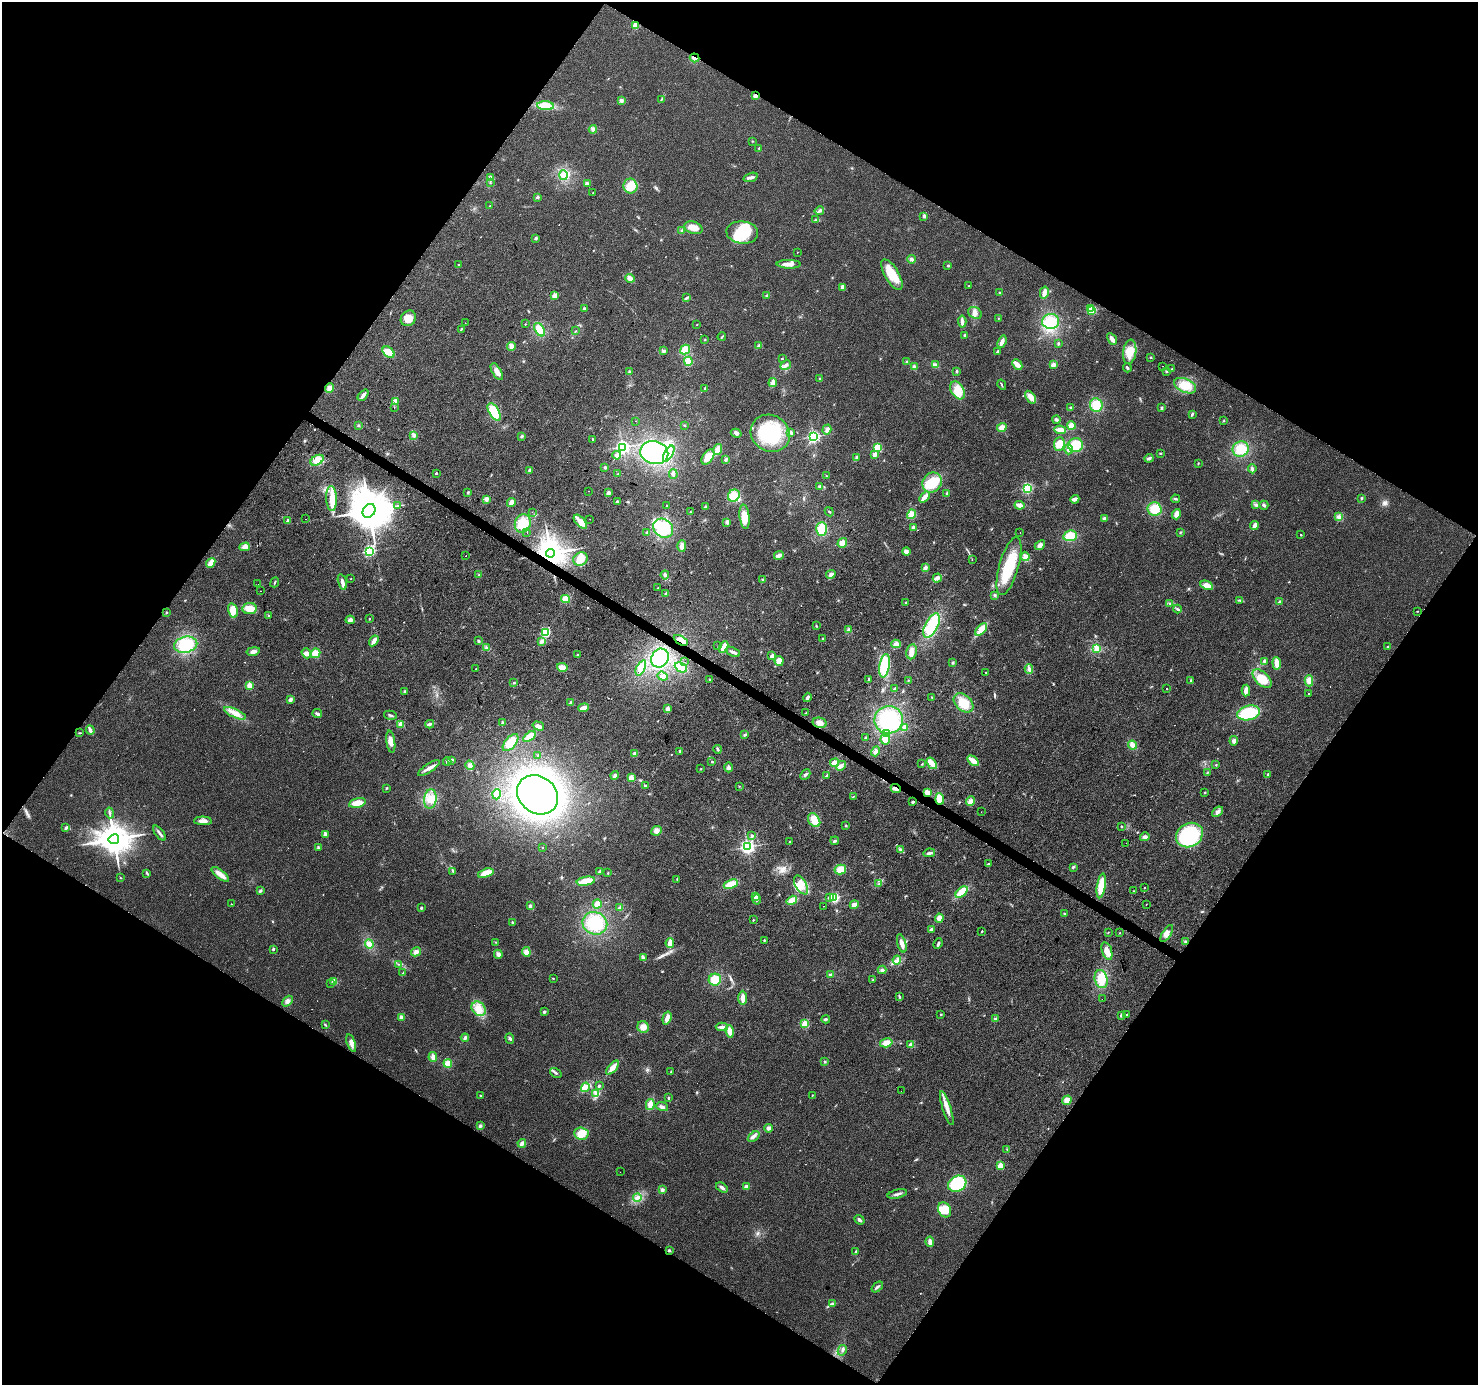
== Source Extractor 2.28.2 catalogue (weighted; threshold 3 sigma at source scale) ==
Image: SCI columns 1-5904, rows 188-5718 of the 5910 x 5972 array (HDU 1 of 3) = the unmasked area's bounding box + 8 px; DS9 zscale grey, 4 x 4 block average (1 PNG px = mean of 4 x 4 image px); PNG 1480 x 1387 px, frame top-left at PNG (2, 2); each listed source drawn as its Kron ellipse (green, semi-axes under 4 px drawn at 4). Shown black and unused: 49% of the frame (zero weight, under 2 of 3 exposures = <1% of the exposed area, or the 3 px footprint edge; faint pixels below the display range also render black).
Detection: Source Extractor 2.28.2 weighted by HDU 2 'WHT'. Background 0.0265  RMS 0.0062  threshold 0.0279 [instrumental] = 3 sigma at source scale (4.5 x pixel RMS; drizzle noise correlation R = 1.50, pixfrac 1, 0.0396/0.0396 arcsec/px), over >= 5 px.
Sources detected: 591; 8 inside a brighter object's white glare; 8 cosmic-ray / hot-pixel residue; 1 long thin detection or spike segment (spike, bleed or trail) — neither listed nor drawn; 2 coinciding with a brighter row at this scale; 19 inside a brighter listed object's ellipse — not listed separately; of the other 553, all 500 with FLUX_AUTO >= 1.38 (the completeness limit of this list) listed and drawn (53 fainter detections not listed), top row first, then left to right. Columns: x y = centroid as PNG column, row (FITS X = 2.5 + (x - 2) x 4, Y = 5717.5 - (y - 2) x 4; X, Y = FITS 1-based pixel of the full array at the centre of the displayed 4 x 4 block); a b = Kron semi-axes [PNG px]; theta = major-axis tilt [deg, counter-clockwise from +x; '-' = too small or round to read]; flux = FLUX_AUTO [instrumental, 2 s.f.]
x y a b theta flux
635 26 2 2 - 130
694 58 5 2 - 7.5
755 96 2 2 - 53
661 99 2 2 - 1.8
621 101 4 3 - 7.9
546 106 8 4 -4 59
593 129 4 4 - 10
752 141 2 2 - 1.4
759 148 2 2 - 3.1
564 175 5 4 - 15
491 177 2 2 - 39
751 177 7 3 18 11
490 182 4 2 - 3
588 183 2 2 - 3.6
630 186 7 7 - 54
593 193 2 2 - 1.4
538 197 2 2 - 30
489 206 3 2 - 2.7
819 211 4 2 - 6.3
924 216 2 2 - 35
816 220 3 2 - 3
693 228 9 6 -19 30
682 231 3 2 - 5.7
742 232 16 11 -6 130
536 238 2 2 - 21
797 252 2 2 - 1.9
911 259 4 3 - 8.5
458 264 2 2 - 1.6
789 264 12 4 -1 21
948 266 2 2 - 18
892 275 17 7 -60 85
630 278 5 3 - 23
969 286 2 2 - 3.4
842 287 4 3 - 12
1000 293 2 2 - 2.2
1044 293 6 3 77 21
554 296 2 2 - 110
767 296 2 2 - 33
686 298 3 2 - 6.1
584 308 3 2 - 4.6
1090 309 2 2 - 33
1092 310 2 2 - 230
975 313 7 5 -28 17
408 318 8 7 - 41
998 318 2 2 - 1.5
1051 321 8 7 - 84
962 322 6 2 -85 18
465 323 2 2 - 2.6
525 324 2 2 - 2.9
697 325 2 2 - 1.6
461 329 3 2 - 3.1
540 330 7 4 -58 61
575 331 2 2 - 2.3
965 336 3 3 - 8.4
722 337 4 2 - 4
1112 339 6 2 -62 26
705 340 2 2 - 2.3
1002 342 6 3 70 19
1058 344 3 2 - 3.6
511 346 4 3 - 16
759 346 4 2 - 8.4
685 350 5 4 - 36
664 351 4 3 - 7.5
389 352 7 4 -42 36
997 352 3 2 - 7.4
1130 352 12 6 82 65
1151 357 3 2 - 3
782 358 2 2 - 4.8
688 361 4 4 - 31
907 362 3 3 - 4.9
786 365 6 3 30 11
935 365 4 3 - 14
1017 365 6 3 -45 34
1053 365 4 3 - 12
1162 366 2 2 - 5.1
914 367 4 3 - 8.9
1127 368 4 2 - 5.8
1172 369 2 2 - 2
956 371 4 2 - 4.4
1167 371 3 2 - 3.4
497 372 9 4 -59 24
630 372 4 3 - 5.9
820 379 3 2 - 3.9
773 383 4 3 - 20
1002 385 5 2 - 4.1
1185 386 11 7 -24 68
329 388 5 3 - 22
705 389 3 2 - 4.1
957 390 10 6 -59 56
363 395 6 2 50 19
1031 397 7 4 -56 36
396 401 4 2 - 6.8
1096 405 7 6 - 68
394 407 2 2 - 4.1
1071 408 3 3 - 4.3
1162 408 4 2 - 5.5
494 412 10 5 -58 95
1192 414 4 2 - 6.5
1056 420 4 3 - 8.3
636 421 2 2 - 6.8
1223 421 2 2 - 1.9
358 425 3 2 - 3.3
684 426 3 2 - 2.5
1071 426 4 3 - 20
1002 427 5 4 - 23
827 430 5 3 - 11
1060 430 5 3 - 29
791 432 4 2 - 7.9
736 433 5 3 - 11
770 433 20 18 -31 220
414 435 3 2 - 3.7
522 436 3 3 - 4.4
813 437 2 2 - 760
592 439 3 2 - 2.5
1059 444 7 5 85 40
1076 445 7 7 - 76
623 447 2 2 - 980
877 448 2 2 - 250
1069 449 5 4 - 15
1241 449 8 7 - 69
718 450 5 3 - 35
654 452 14 11 -13 290
1160 453 3 2 - 2.6
669 454 9 4 60 25
875 454 2 2 - 41
617 455 4 3 - 12
708 457 8 5 56 37
856 457 3 2 - 3.5
1149 458 4 3 - 7.6
726 459 4 2 - 7.5
317 460 7 4 31 33
1198 463 3 2 - 2.6
605 467 3 3 - 5.3
1252 469 4 3 - 6.4
530 470 4 3 - 8.1
436 473 2 2 - 7.9
617 474 2 2 - 1.6
673 474 5 3 - 8.4
826 476 2 2 - 1.9
932 482 10 9 - 92
820 487 4 3 - 5.7
1027 488 2 2 - 560
589 491 2 2 - 1.6
468 492 3 2 - 4.1
608 493 4 3 - 9.5
947 493 3 2 - 4.5
734 496 6 5 - 50
924 497 6 2 49 29
332 498 12 5 -88 39
1362 498 2 2 - 2.7
486 499 4 3 - 13
1075 499 4 3 - 16
1175 499 4 2 - 4.7
617 501 2 2 - 2.4
511 503 5 3 - 19
1019 505 5 3 - 19
1256 505 3 2 - 4.7
1264 505 4 3 - 7.7
397 506 2 2 - 2.1
667 506 2 2 - 2.2
705 507 3 2 - 4.6
1155 509 7 6 - 67
369 511 7 6 - 20000
532 512 2 2 - 4.6
690 512 2 2 - 1.5
829 512 5 2 - 3.2
911 514 5 4 - 27
1176 514 5 4 - 20
745 517 12 5 -84 48
1339 517 3 3 - 13
1105 518 4 3 - 7.9
305 519 2 2 - 2
590 519 2 2 - 1.6
287 520 2 2 - 17
580 522 9 4 -48 31
727 522 4 3 - 11
523 523 9 8 - 68
1254 526 4 2 - 21
913 527 2 2 - 40
663 528 10 9 - 140
822 529 7 5 -90 67
527 532 2 2 - 4.8
647 532 3 2 - 2.9
1020 532 2 2 - 1.6
1180 532 2 2 - 1.8
1301 535 2 2 - 5.3
1070 536 7 5 12 56
842 543 5 4 - 22
1040 545 6 3 42 12
682 546 5 3 - 20
245 547 5 4 - 23
369 551 2 2 - 650
906 552 4 3 - 12
550 553 4 4 - 6800
779 555 5 3 - 16
466 556 2 2 - 4
1025 556 5 3 - 19
580 559 7 6 - 32
972 559 2 2 - 2.9
211 563 5 3 - 25
1009 566 30 9 74 140
925 567 3 3 - 6.1
831 574 5 3 - 9.7
479 575 2 2 - 1.7
665 575 4 3 - 7.6
351 578 2 2 - 1.8
937 578 5 3 - 14
762 579 3 2 - 3.4
275 582 5 2 - 4.2
342 582 8 3 -74 14
258 584 2 2 - 1.8
1207 585 7 4 -25 28
657 588 2 2 - 4.1
260 591 2 2 - 2.7
666 594 4 2 - 7.5
995 595 3 3 - 5.1
565 599 4 4 - 35
1240 600 3 2 - 3.7
1280 601 3 2 - 4.5
906 603 3 2 - 2.1
1170 603 2 2 - 2.2
250 609 7 5 7 44
1177 609 4 3 - 5.4
233 610 7 5 -76 31
1417 611 3 2 - 1.4
167 613 3 2 - 2.5
268 616 2 2 - 2.2
369 619 2 2 - 3.4
350 620 4 3 - 14
931 625 13 6 63 120
816 626 2 2 - 2.3
981 629 7 3 48 62
849 630 3 3 - 12
545 633 2 2 - 360
823 638 3 2 - 3
681 640 8 3 -30 33
374 641 6 3 58 23
478 641 3 2 - 4.1
541 641 4 3 - 13
896 644 4 4 - 14
186 645 12 8 12 150
718 646 2 2 - 2.6
486 647 3 2 - 4.7
724 647 6 3 63 35
1387 647 2 2 - 2.5
1097 649 3 2 - 5.8
253 651 7 4 11 14
733 652 7 3 -22 11
912 652 8 5 80 20
307 653 5 4 - 15
315 653 5 4 - 31
577 655 2 2 - 2.2
772 656 2 2 - 62
660 658 10 8 58 140
779 661 5 4 - 32
1264 661 3 3 - 4.9
684 662 2 2 - 1.4
953 663 3 2 - 4.6
1277 663 6 3 -85 37
884 666 12 5 80 130
562 667 5 3 - 31
681 667 6 4 -27 58
641 668 8 4 66 44
476 669 2 2 - 2.2
1029 669 5 3 - 11
986 673 2 2 - 1.7
663 676 5 4 - 11
869 679 3 2 - 4.5
1262 679 11 6 -43 75
710 680 3 2 - 4.8
908 680 2 2 - 1.6
1191 681 3 2 - 3.8
1309 681 6 4 -89 21
514 683 2 2 - 2.9
250 686 2 2 - 140
895 689 2 2 - 17
1167 689 2 2 - 2.8
1246 690 6 2 87 26
404 691 3 2 - 3.8
1309 694 2 2 - 9.3
807 697 5 3 - 7.6
932 697 2 2 - 1.9
290 699 2 2 - 56
571 703 2 2 - 23
964 703 11 8 -43 66
584 708 5 3 - 25
667 709 3 3 - 14
235 713 12 3 -24 23
806 713 3 2 - 2.3
1248 713 11 7 13 130
317 714 5 3 - 8
390 715 6 2 -15 5.7
889 720 14 13 - 200
502 723 3 2 - 4.8
820 723 7 5 -13 22
401 724 2 2 - 93
430 724 4 3 - 8.1
538 726 6 3 -17 15
905 727 2 2 - 85
90 730 5 4 - 8.8
80 733 3 2 - 2.5
887 733 4 3 - 7.9
745 735 3 2 - 4.4
529 737 7 4 33 31
865 738 3 2 - 2.8
885 739 5 4 - 30
1234 741 5 4 - 9.9
391 742 11 3 -82 21
510 743 10 5 49 55
1132 745 4 3 - 19
718 749 4 2 - 5.4
680 751 3 2 - 7.2
875 751 5 3 - 14
635 753 4 3 - 9.5
538 755 2 2 - 2.3
451 760 2 2 - 27
973 761 6 3 -36 38
447 762 4 2 - 7.2
712 762 2 2 - 4.5
835 763 4 3 - 34
932 763 6 3 -52 36
922 764 2 2 - 1.9
470 765 5 4 - 14
1216 765 2 2 - 5.7
841 766 5 2 - 8.9
728 767 5 3 - 9.2
429 768 12 3 32 19
701 769 2 2 - 1.7
1207 773 2 2 - 1.7
1268 774 3 2 - 5.5
615 775 4 3 - 7.9
805 775 6 2 44 8.2
827 776 3 2 - 9.4
631 778 4 3 - 17
645 785 3 3 - 4.2
739 786 2 2 - 2.4
386 788 3 2 - 3.6
896 789 5 2 - 18
927 792 4 4 - 20
1205 792 2 2 - 2.7
497 794 5 4 - 25
538 795 22 18 -38 1500
853 797 2 2 - 2.3
430 799 10 6 82 38
940 799 5 4 - 37
970 801 5 3 - 19
913 802 2 2 - 20
357 803 8 4 13 39
981 812 2 2 - 1.7
1217 812 6 4 40 13
110 813 5 2 - 7
814 820 7 5 -56 39
203 821 9 4 -2 22
846 825 2 2 - 1.8
1121 826 2 2 - 5.2
66 828 3 2 - 8.7
657 831 5 4 - 16
159 833 9 2 -53 10
325 834 3 3 - 14
1189 835 14 11 31 320
752 836 2 2 - 14
1145 837 5 4 - 9.6
114 839 5 4 - 9200
835 841 4 3 - 6.5
790 842 3 2 - 1.8
1126 843 2 2 - 1.7
318 847 4 2 - 4.2
543 847 2 2 - 1.8
747 847 2 2 - 1100
901 850 4 3 - 9.9
929 853 6 2 11 10
988 864 4 2 - 2.5
1073 867 4 2 - 3.7
840 869 6 5 - 39
453 871 3 2 - 3.7
600 871 3 2 - 9.4
147 873 4 2 - 5.8
486 873 8 4 19 45
608 873 2 2 - 2
220 874 10 3 -38 39
120 878 2 2 - 1.9
677 879 3 2 - 2
586 881 9 4 10 58
879 883 3 2 - 3.6
731 884 7 3 20 59
801 885 10 5 -59 34
1101 886 12 4 81 82
1144 888 2 2 - 3.4
260 891 4 2 - 4.6
1134 891 2 2 - 1.4
962 892 7 3 41 75
755 896 2 2 - 32
829 897 2 2 - 6.8
834 898 2 2 - 430
756 899 5 2 - 8.6
792 900 6 4 33 37
231 904 2 2 - 2.8
597 904 5 3 - 26
1146 904 2 2 - 1.8
854 905 4 4 - 15
530 906 3 3 - 5.6
824 906 2 2 - 3.5
421 908 2 2 - 14
620 908 4 4 - 8.8
1065 914 3 2 - 4.1
939 918 4 4 - 18
753 920 2 2 - 4.8
513 922 4 2 - 4.2
595 923 12 11 - 140
931 929 3 3 - 9.8
982 931 2 2 - 6.1
1108 933 2 2 - 1.5
1120 933 2 2 - 1.6
1167 933 10 4 58 18
764 940 2 2 - 7.1
1185 941 2 2 - 2.1
496 942 2 2 - 1.7
670 943 5 3 - 27
902 943 9 3 -74 26
369 944 5 3 - 25
938 944 5 2 - 6.3
273 949 2 2 - 14
1107 951 9 5 -71 29
416 952 5 4 - 15
526 952 5 4 - 18
498 954 4 3 - 9.6
643 958 4 3 - 12
897 960 4 2 - 6.3
399 964 2 2 - 1.5
882 970 4 3 - 8.8
403 973 4 2 - 3.3
830 975 4 2 - 4.3
553 978 2 2 - 1.6
1101 979 9 6 -76 73
715 980 6 6 - 53
873 980 3 2 - 2.6
334 981 4 3 - 12
331 984 2 2 - 1.9
899 997 2 2 - 2.8
743 998 7 3 89 21
1102 999 2 2 - 2.7
287 1001 6 3 47 11
479 1009 8 6 -48 33
544 1012 3 2 - 6.1
941 1014 2 2 - 2.5
1127 1014 2 2 - 3.2
1121 1015 2 2 - 25
401 1017 4 3 - 8.9
667 1018 6 3 73 24
826 1019 4 3 - 5.4
995 1019 3 2 - 5.8
805 1024 2 2 - 210
325 1025 3 2 - 5.9
643 1027 6 5 - 23
722 1027 6 2 0 21
730 1031 6 4 -78 29
465 1038 4 3 - 7.1
510 1039 5 3 - 6.8
351 1043 9 4 -71 18
886 1043 6 4 15 30
911 1045 2 2 - 100
433 1057 5 2 - 24
825 1062 3 2 - 3.9
448 1063 4 4 - 32
613 1068 8 4 50 36
671 1072 3 2 - 2.6
556 1073 6 2 -33 6.9
599 1086 3 2 - 4.1
585 1087 5 3 - 15
901 1091 2 2 - 2.2
595 1093 3 2 - 6.7
812 1095 2 2 - 1.9
480 1096 3 2 - 2.2
668 1098 2 2 - 11
1067 1100 5 4 - 20
650 1104 5 3 - 31
662 1107 6 3 -19 11
947 1108 18 3 -72 28
480 1126 3 3 - 7.3
768 1128 4 3 - 12
581 1133 7 6 - 48
754 1136 7 2 36 9
522 1143 4 4 - 11
1007 1149 2 2 - 1.9
1000 1166 2 2 - 150
620 1172 2 2 - 1.7
957 1184 9 7 29 220
746 1187 2 2 - 52
722 1188 6 3 -34 10
662 1190 3 3 - 8
897 1194 10 2 13 11
637 1197 4 3 - 13
945 1210 8 6 -60 52
859 1220 5 3 - 7.7
930 1242 5 3 - 18
669 1250 3 2 - 4.1
856 1252 4 2 - 4.4
877 1287 6 2 41 8.5
832 1303 2 2 - 2.6
842 1350 5 3 - 7.8
Overlapping masked pixels (flux is a lower limit): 9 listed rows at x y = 635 26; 694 58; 755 96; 329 388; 550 553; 681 640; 896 789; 927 792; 940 799
Diffuse or blended objects may show on this block-average render without a row.